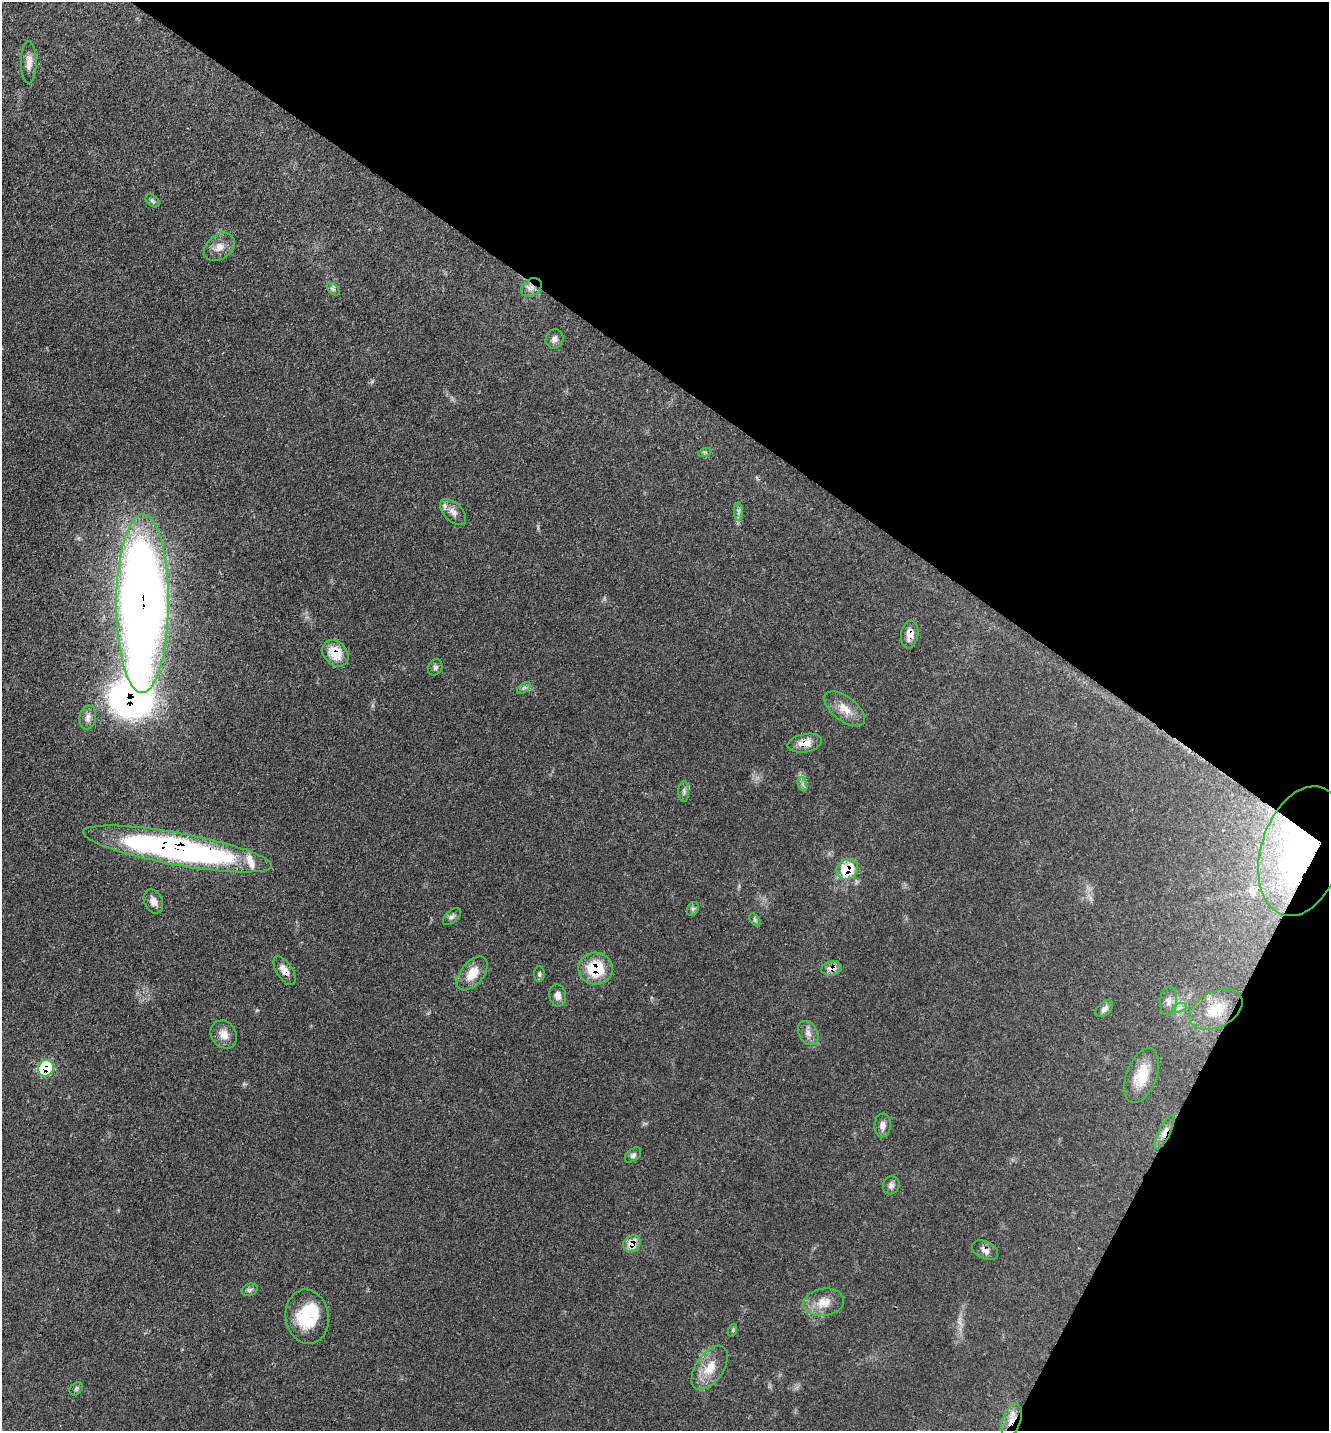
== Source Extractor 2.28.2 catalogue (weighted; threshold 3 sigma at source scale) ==
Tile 8 of 4 x 4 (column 4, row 2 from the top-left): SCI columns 4216-5542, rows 2956-4384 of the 5919 x 5911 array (HDU 1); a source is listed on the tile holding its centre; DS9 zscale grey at full resolution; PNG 1331 x 1433 px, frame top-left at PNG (2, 2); each listed source drawn as its Kron ellipse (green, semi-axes under 4 px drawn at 4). Shown black and unused: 32% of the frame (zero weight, under 3 of 4 exposures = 9% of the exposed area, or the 3 px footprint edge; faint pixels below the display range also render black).
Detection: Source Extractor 2.28.2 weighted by HDU 2 'WHT'; one run over the whole footprint, this tile lists its part. Background 0.0616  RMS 0.0036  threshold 0.0161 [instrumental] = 3 sigma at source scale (4.5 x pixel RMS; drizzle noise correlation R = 1.50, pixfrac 1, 0.05/0.05 arcsec/px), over >= 5 px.
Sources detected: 56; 2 inside a brighter object's white glare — neither listed nor drawn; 1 inside a brighter listed object's ellipse — not listed separately; the other 53 listed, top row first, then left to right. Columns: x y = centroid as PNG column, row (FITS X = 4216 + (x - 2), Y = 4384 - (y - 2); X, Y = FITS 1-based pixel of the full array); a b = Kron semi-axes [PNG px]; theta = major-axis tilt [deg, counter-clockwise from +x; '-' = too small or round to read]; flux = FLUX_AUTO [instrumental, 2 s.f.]
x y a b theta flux
29 62 21 8 -90 2.9
152 201 8 5 -41 0.72
219 247 17 12 37 3.6
531 288 11 8 38 2.1
333 289 8 4 -44 0.84
555 339 10 8 64 1.4
705 452 7 4 18 0.63
738 511 9 4 90 0.94
453 512 16 9 -44 2.7
142 603 89 26 90 520
910 634 14 8 81 3.3
335 653 15 11 -46 8.1
435 667 8 7 - 0.91
524 688 8 4 37 0.81
845 709 24 12 -38 5.2
88 718 12 8 80 1.9
805 743 17 9 10 4.5
802 784 7 4 -70 0.85
684 791 10 5 -90 1
177 849 96 16 -10 140
1302 851 66 41 73 74
847 869 11 10 - 12
153 901 12 9 -67 2.3
693 909 7 5 61 0.8
452 916 11 6 43 1.1
755 920 7 4 -54 0.6
832 968 10 7 11 3
595 969 17 16 - 14
284 971 16 8 -58 3.3
472 973 20 11 50 6.1
539 974 8 5 -90 0.72
558 995 11 8 -80 1.9
1169 1001 14 8 85 2.3
1179 1008 7 4 18 1
1104 1009 10 6 41 1.3
1216 1009 28 18 27 9.8
808 1033 13 9 -60 2.4
224 1034 15 12 -53 3.4
46 1068 8 8 - 17
1141 1075 28 15 70 8.9
883 1125 12 8 85 2.1
1164 1132 18 6 64 2.5
633 1155 9 6 40 1.1
891 1185 9 8 - 1.3
632 1244 9 8 - 4.9
985 1250 14 8 -26 2
250 1290 8 6 22 0.85
824 1302 20 13 9 5.7
307 1317 27 21 -80 15
733 1330 6 4 72 0.46
710 1368 25 13 56 7.4
76 1389 7 5 46 0.67
1012 1421 17 9 71 4.8
Overlapping masked pixels (flux is a lower limit): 16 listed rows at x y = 531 288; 142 603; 910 634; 335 653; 805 743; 177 849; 1302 851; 847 869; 832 968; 595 969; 284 971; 46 1068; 1164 1132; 632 1244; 985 1250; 1012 1421